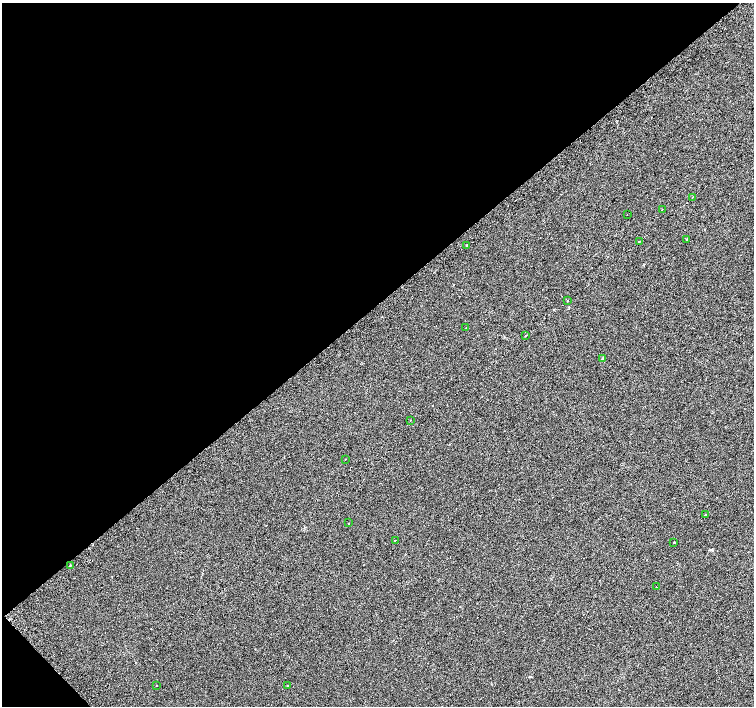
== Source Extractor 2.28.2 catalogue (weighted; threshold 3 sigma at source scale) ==
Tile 5 of 4 x 4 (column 1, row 2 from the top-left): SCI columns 1-1504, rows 2990-4396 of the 6070 x 6041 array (HDU 1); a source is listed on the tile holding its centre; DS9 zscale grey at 2 x 2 block average (1 PNG px = mean of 2 x 2 image px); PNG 756 x 708 px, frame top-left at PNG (2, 3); each listed source drawn as its Kron ellipse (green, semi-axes under 4 px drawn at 4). Shown black and unused: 44% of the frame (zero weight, under 2 of 3 exposures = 3% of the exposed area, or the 3 px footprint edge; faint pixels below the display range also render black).
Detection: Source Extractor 2.28.2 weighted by HDU 2 'WHT'; one run over the whole footprint, this tile lists its part. Background 0.0238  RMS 0.013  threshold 0.0577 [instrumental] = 3 sigma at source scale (4.5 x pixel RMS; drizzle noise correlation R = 1.50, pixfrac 1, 0.0396/0.0396 arcsec/px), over >= 5 px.
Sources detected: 24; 4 cosmic-ray / hot-pixel residue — neither listed nor drawn; the other 20 listed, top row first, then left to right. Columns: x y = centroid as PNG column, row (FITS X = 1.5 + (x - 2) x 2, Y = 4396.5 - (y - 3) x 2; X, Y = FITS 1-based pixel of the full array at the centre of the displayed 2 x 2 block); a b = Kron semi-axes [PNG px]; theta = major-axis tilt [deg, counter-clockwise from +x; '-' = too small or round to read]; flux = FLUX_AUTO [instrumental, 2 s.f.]
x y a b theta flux
693 197 2 2 - 3.2
662 210 2 2 - 1.4
627 215 2 2 - 1.3
687 239 3 2 - 1.3
639 241 2 2 - 4.3
467 245 2 2 - 4.9
568 301 2 2 - 12
466 328 2 2 - 1.7
526 336 2 2 - 9.8
603 358 3 2 - 3.6
410 420 2 2 - 1.6
345 459 2 2 - 4.1
706 515 2 2 - 35
348 523 2 2 - 2.1
395 540 2 2 - 2.3
674 542 2 2 - 2.1
70 565 2 2 - 4.4
656 587 2 2 - 8.5
156 686 2 2 - 6.3
288 686 2 2 - 16
Diffuse or blended objects may show on this block-average render without a row.